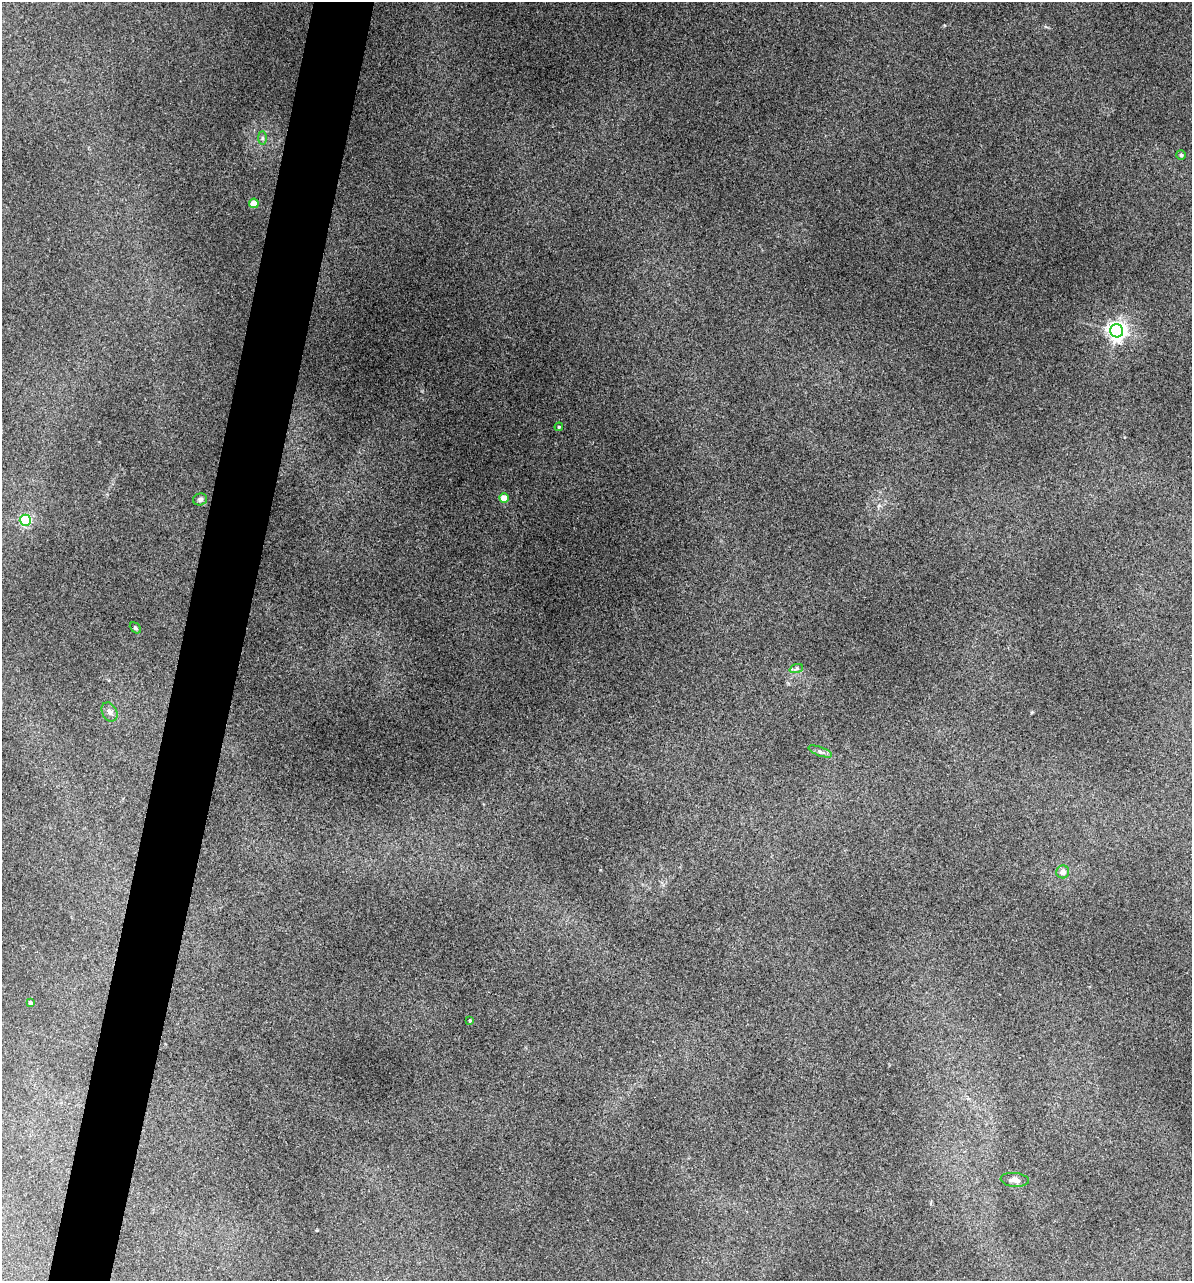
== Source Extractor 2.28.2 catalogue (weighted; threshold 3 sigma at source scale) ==
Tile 7 of 4 x 4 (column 3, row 2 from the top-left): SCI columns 2619-3808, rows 2952-4230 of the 5355 x 5900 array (HDU 1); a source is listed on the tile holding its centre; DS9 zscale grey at full resolution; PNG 1194 x 1283 px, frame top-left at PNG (2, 2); each listed source drawn as its Kron ellipse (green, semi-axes under 4 px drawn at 4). Shown black and unused: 5% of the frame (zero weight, under 3 of 5 exposures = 17% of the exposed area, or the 3 px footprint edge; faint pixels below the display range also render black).
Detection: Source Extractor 2.28.2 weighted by HDU 2 'WHT'; one run over the whole footprint, this tile lists its part. Background 0.18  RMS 0.009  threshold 0.0403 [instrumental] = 3 sigma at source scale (4.5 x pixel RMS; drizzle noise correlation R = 1.50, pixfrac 1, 0.05/0.05 arcsec/px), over >= 5 px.
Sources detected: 16; all 16 listed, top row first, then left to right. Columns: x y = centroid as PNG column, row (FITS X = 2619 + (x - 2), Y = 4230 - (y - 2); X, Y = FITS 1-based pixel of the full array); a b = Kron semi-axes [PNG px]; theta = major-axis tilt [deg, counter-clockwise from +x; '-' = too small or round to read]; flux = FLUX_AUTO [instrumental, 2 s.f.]
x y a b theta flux
262 138 7 4 -90 1.6
1181 155 5 5 - 2.1
254 203 5 4 - 13
1117 331 7 6 - 470
559 427 4 4 - 1
504 498 5 4 - 14
200 499 7 6 - 2.4
25 520 5 5 - 97
135 628 6 4 -41 1.3
796 669 7 4 19 1.8
109 712 10 7 -63 3.6
820 752 12 4 -20 2.9
1063 872 6 6 - 4.8
30 1003 4 3 - 2.1
470 1020 4 3 - 1
1015 1180 14 7 -5 4.7